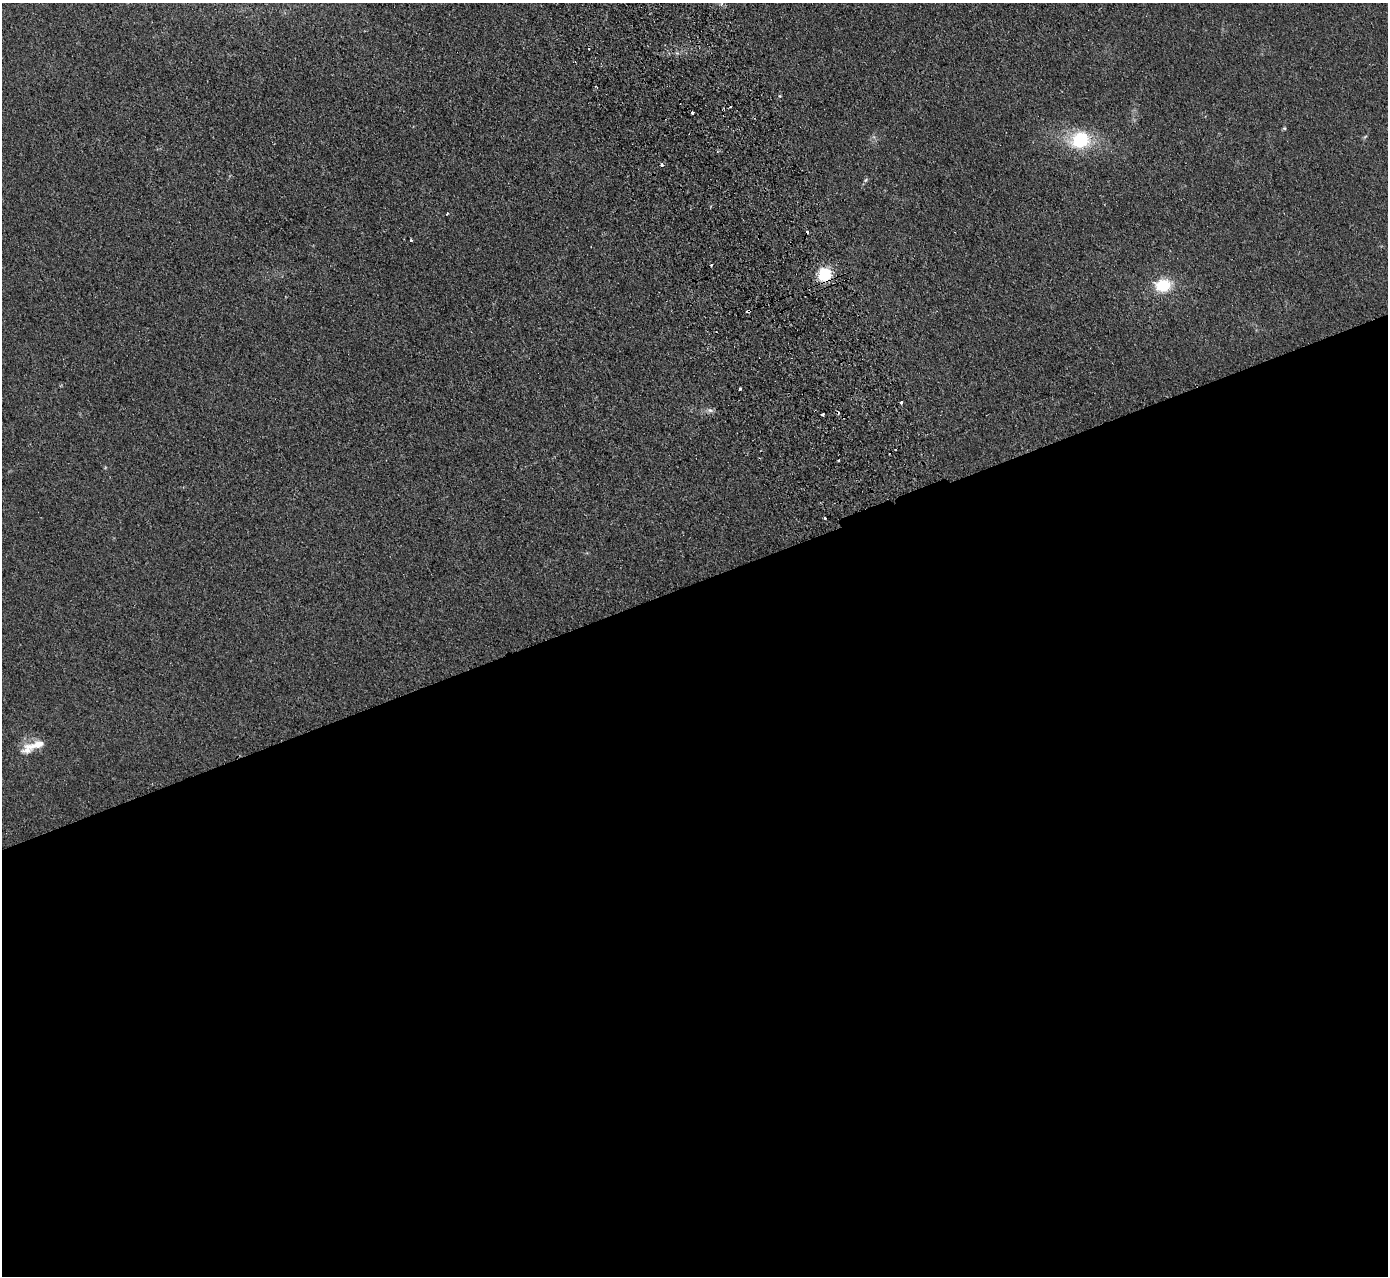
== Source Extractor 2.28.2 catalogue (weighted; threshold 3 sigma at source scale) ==
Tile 15 of 4 x 4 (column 3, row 4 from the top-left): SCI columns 2829-4214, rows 181-1454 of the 5655 x 5585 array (HDU 1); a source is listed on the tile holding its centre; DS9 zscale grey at full resolution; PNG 1390 x 1278 px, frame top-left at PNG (2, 3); no overlay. Shown black and unused: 55% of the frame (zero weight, under 2 of 3 exposures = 3% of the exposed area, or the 3 px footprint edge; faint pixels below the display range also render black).
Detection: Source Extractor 2.28.2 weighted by HDU 2 'WHT'; one run over the whole footprint, this tile lists its part. Background 0.0619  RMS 0.0074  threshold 0.0333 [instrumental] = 3 sigma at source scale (4.5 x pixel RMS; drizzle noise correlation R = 1.50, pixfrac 1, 0.05/0.05 arcsec/px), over >= 5 px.
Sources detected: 23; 5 cosmic-ray / hot-pixel residue — not listed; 1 inside a brighter listed object's ellipse — not listed separately; the other 17 listed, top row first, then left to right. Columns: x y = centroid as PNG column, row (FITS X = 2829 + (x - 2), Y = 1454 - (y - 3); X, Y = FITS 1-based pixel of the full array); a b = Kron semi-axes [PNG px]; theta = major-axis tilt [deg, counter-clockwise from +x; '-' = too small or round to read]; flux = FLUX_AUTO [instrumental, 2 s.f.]
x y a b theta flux
780 96 4 3 - 0.63
692 113 3 3 - 1.8
1284 128 5 4 - 0.89
1080 140 23 19 14 40
662 165 3 3 - 2.5
865 180 6 5 - 1.2
447 214 4 3 - 0.59
411 240 3 2 - 0.85
825 274 12 10 -61 30
1163 285 17 13 7 24
740 389 3 3 - 1.3
901 402 3 3 - 3.4
710 410 10 5 -13 2.3
823 414 3 3 - 1.8
838 460 3 2 - 1.3
825 518 3 2 - 1.8
36 745 32 9 15 12
Overlapping masked pixels (flux is a lower limit): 1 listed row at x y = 825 274